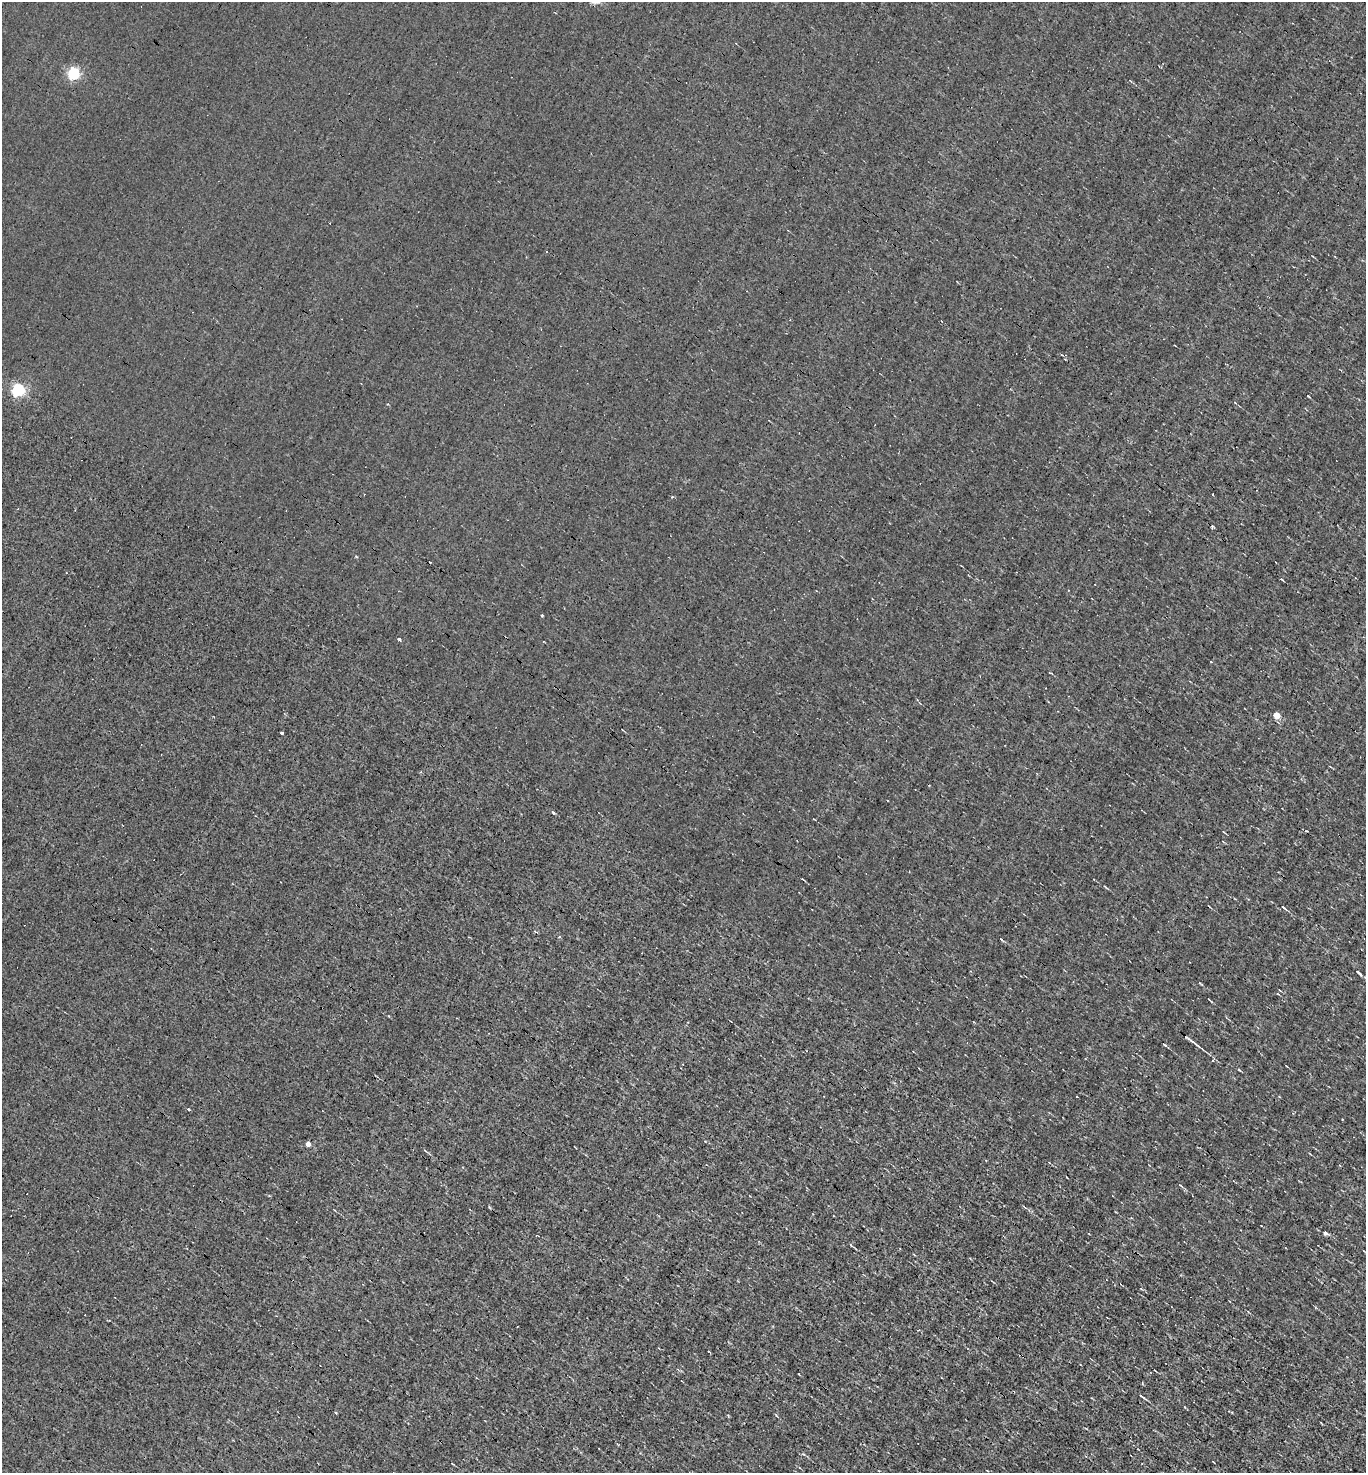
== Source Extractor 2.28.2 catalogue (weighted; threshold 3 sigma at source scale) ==
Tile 6 of 4 x 4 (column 2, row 2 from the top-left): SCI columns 1508-2871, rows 2942-4412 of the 5884 x 5882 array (HDU 1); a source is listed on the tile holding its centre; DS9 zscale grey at full resolution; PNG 1368 x 1475 px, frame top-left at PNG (2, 2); no overlay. Shown black and unused: <1% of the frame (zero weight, under 3 of 4 exposures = <1% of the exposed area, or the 3 px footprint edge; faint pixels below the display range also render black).
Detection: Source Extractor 2.28.2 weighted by HDU 2 'WHT'; one run over the whole footprint, this tile lists its part. Background -8.04e-04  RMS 0.037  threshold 0.168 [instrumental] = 3 sigma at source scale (4.5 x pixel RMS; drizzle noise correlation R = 1.50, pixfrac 1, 0.05/0.05 arcsec/px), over >= 5 px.
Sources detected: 30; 3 cosmic-ray / hot-pixel residue — not listed; the other 27 listed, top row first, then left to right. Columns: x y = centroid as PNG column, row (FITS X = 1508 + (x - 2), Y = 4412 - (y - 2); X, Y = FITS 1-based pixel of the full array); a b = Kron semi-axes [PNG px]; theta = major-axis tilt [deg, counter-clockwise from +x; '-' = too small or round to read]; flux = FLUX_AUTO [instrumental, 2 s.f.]
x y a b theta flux
74 73 5 5 - 480
330 223 2 2 - 3
18 390 6 5 - 600
1235 403 5 3 - 3
1213 494 3 2 - 4.3
672 496 4 3 - 4
542 616 4 3 - 3.4
399 639 3 3 - 13
543 642 3 2 - 2.7
1277 715 5 4 - 73
281 733 4 3 - 72
553 812 5 3 - 4.1
1284 908 7 3 -38 4.9
559 936 4 4 - 5.3
1001 939 5 3 - 3.9
1359 973 10 4 -44 9
1193 1042 22 3 -37 18
1164 1044 5 3 - 5.4
1239 1070 4 3 - 6
188 1109 3 3 - 21
1342 1119 2 2 - 3.4
308 1144 4 4 - 24
1180 1185 5 3 - 3
1325 1233 4 4 - 12
851 1245 6 3 -53 3.5
1142 1397 10 2 -36 8.2
336 1413 3 3 - 5.3
Unlisted compact peaks at least as high as the median listed source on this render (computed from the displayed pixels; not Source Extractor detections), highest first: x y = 1308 396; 776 1415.